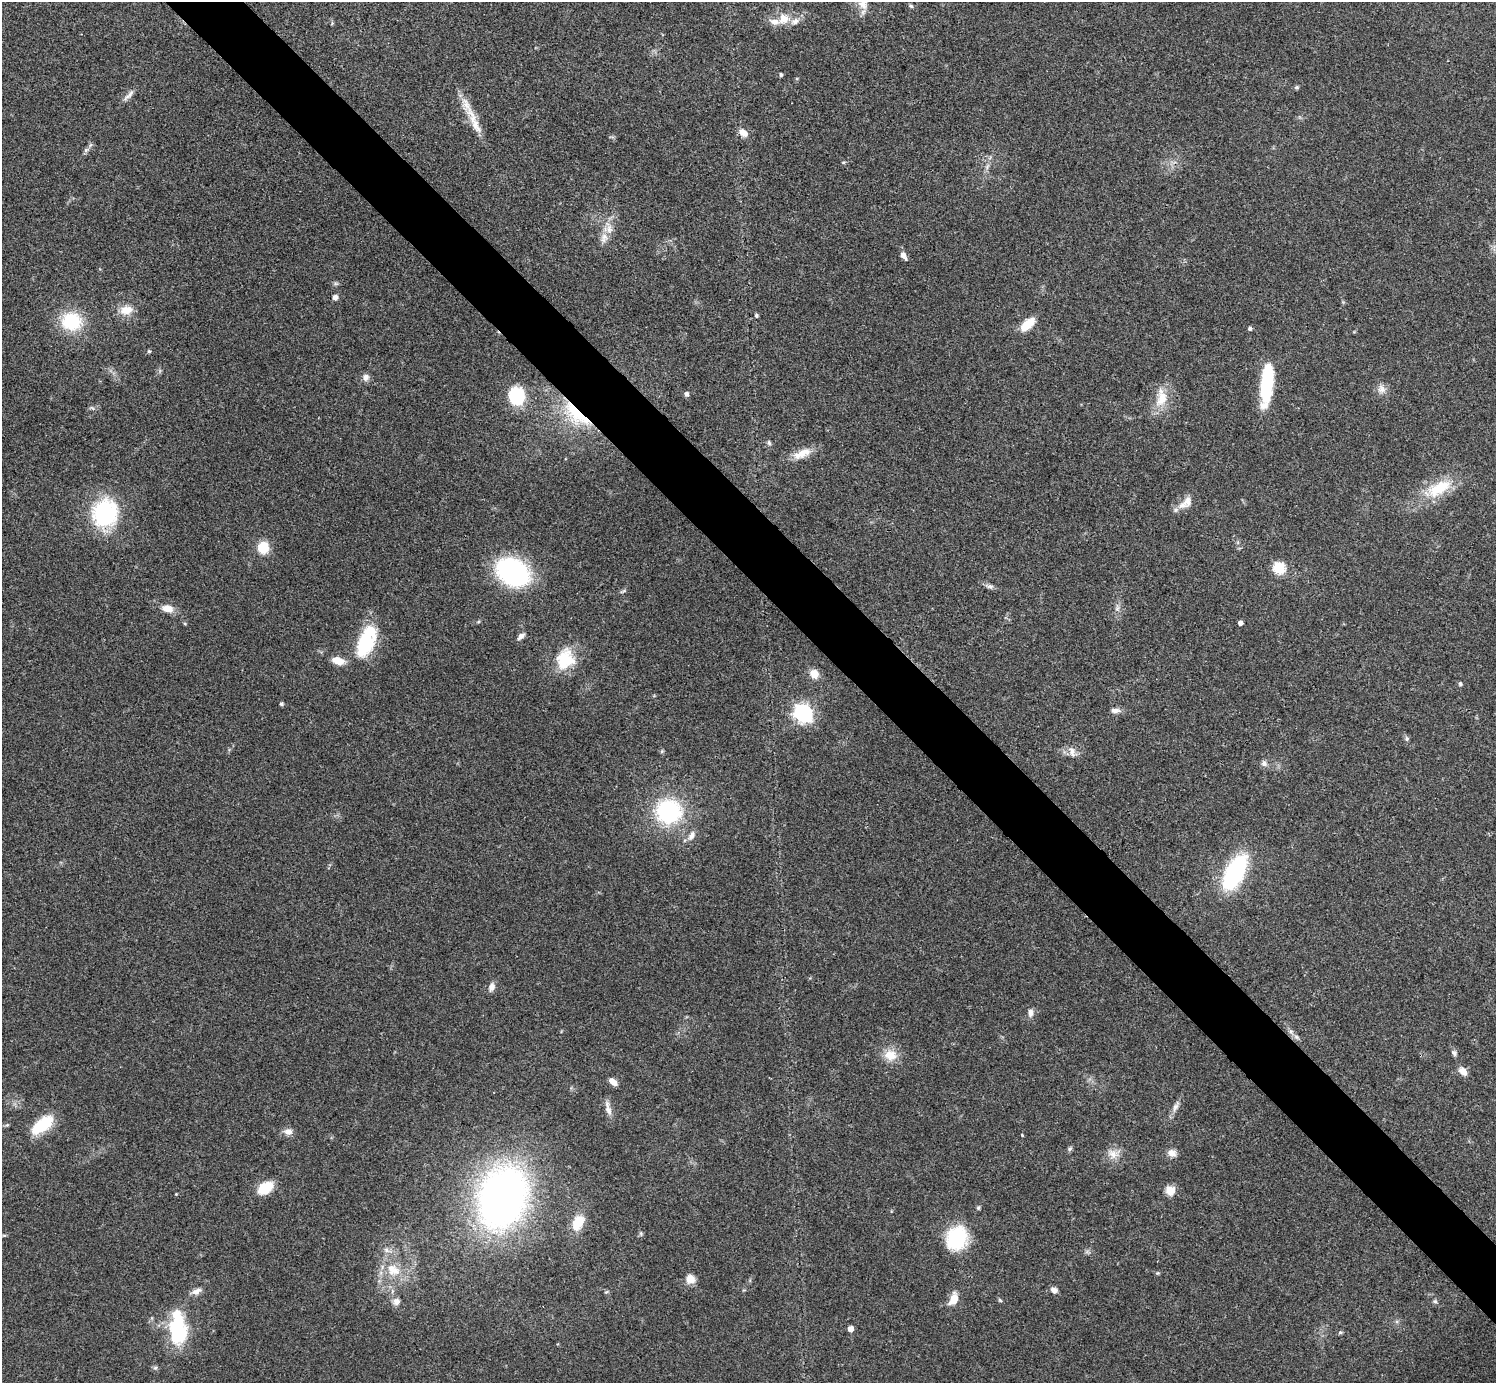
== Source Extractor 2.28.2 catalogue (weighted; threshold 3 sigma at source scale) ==
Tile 6 of 4 x 4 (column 2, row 2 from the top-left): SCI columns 1497-2990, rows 2919-4299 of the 5980 x 5979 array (HDU 1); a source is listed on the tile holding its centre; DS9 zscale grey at full resolution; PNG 1498 x 1385 px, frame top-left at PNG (2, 2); no overlay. Shown black and unused: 5% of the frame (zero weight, under 3 of 4 exposures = <1% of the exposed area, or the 3 px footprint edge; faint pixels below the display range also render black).
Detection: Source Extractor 2.28.2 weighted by HDU 2 'WHT'; one run over the whole footprint, this tile lists its part. Background 0.0612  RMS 0.0056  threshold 0.0251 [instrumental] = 3 sigma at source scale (4.5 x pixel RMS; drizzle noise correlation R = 1.50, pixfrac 1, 0.05/0.05 arcsec/px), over >= 5 px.
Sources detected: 104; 3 inside a brighter object's white glare — not listed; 7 inside a brighter listed object's ellipse — not listed separately; the other 94 listed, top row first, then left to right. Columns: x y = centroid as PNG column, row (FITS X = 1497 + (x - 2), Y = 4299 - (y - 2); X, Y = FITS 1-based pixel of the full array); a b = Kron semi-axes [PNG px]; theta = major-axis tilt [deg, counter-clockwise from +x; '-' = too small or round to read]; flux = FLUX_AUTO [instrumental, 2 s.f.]
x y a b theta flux
911 6 5 5 - 0.92
784 19 15 14 - 8.3
332 23 6 4 57 0.54
781 74 5 4 - 0.81
1297 87 6 5 - 0.86
129 95 20 6 46 3
474 122 39 10 -64 11
743 133 11 8 -41 4.5
86 150 8 5 30 1.5
843 162 6 4 19 0.75
987 167 10 6 64 2.1
609 229 21 9 -76 6.4
904 256 11 6 -51 2.5
335 297 6 6 - 2.4
126 310 18 12 9 7.5
756 315 4 4 - 1
71 321 18 16 -8 34
1027 324 18 9 42 11
1250 328 5 4 - 1.2
149 351 5 4 - 0.68
366 377 9 9 - 2.6
1265 386 41 14 82 24
1382 389 13 11 -72 3.9
686 394 5 5 - 1.9
517 396 18 15 -83 28
1161 398 29 15 84 13
576 415 48 19 -41 34
769 443 7 5 -74 1.2
802 454 27 11 24 8.4
1439 488 39 17 29 23
1188 501 18 11 65 4.9
104 513 23 21 76 70
263 548 11 10 - 14
1279 568 6 6 - 55
513 572 23 17 -36 130
990 586 11 6 -11 1.9
623 591 10 4 23 0.94
1117 608 10 6 81 2.1
167 609 16 10 -10 5.7
1240 623 4 4 - 2.3
521 636 10 5 43 2.4
366 642 37 17 68 38
565 659 25 21 69 22
338 661 14 8 -16 6.9
814 674 11 9 -58 5.8
1460 684 6 4 -89 0.9
281 704 5 4 - 0.92
1115 711 12 6 0 2.8
803 713 8 7 - 230
1407 739 7 6 - 1.2
662 751 5 4 - 0.73
1072 752 15 9 -62 4.2
1264 763 9 8 - 2.1
669 812 29 27 -6 56
691 836 14 8 57 3.4
1235 872 31 14 62 82
492 987 11 8 72 3.1
1030 1013 11 7 89 2.7
1296 1037 9 6 -28 1.9
1454 1053 8 6 -46 1.6
890 1055 17 15 -12 9.4
1463 1071 13 8 -48 4
613 1082 10 6 -39 4.2
1176 1106 18 6 64 3.3
609 1110 15 8 -69 3.9
42 1125 25 11 38 24
288 1131 11 9 -2 3.5
1022 1135 3 3 - 0.52
1070 1149 8 5 49 1.1
1172 1153 11 9 -20 3.6
1114 1154 18 13 2 6.1
265 1188 16 10 32 15
1170 1190 11 10 - 5.6
176 1194 3 3 - 0.44
502 1198 42 32 72 390
978 1208 6 5 - 0.92
578 1222 20 13 63 12
641 1233 6 5 - 0.95
4 1235 6 4 1 0.74
957 1238 27 22 66 33
386 1250 9 6 -37 2
393 1270 22 17 -29 15
690 1279 11 10 - 5.2
1054 1290 9 6 -32 2.6
196 1291 16 8 21 3.4
606 1292 6 4 41 0.73
953 1299 12 7 66 9
1000 1300 6 5 - 0.78
1435 1301 6 5 - 1.1
396 1302 11 9 17 3.5
177 1325 37 23 -77 36
850 1329 5 4 - 4.3
1340 1332 6 5 - 0.84
155 1368 6 5 - 1.1
Overlapping masked pixels (flux is a lower limit): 1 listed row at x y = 576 415